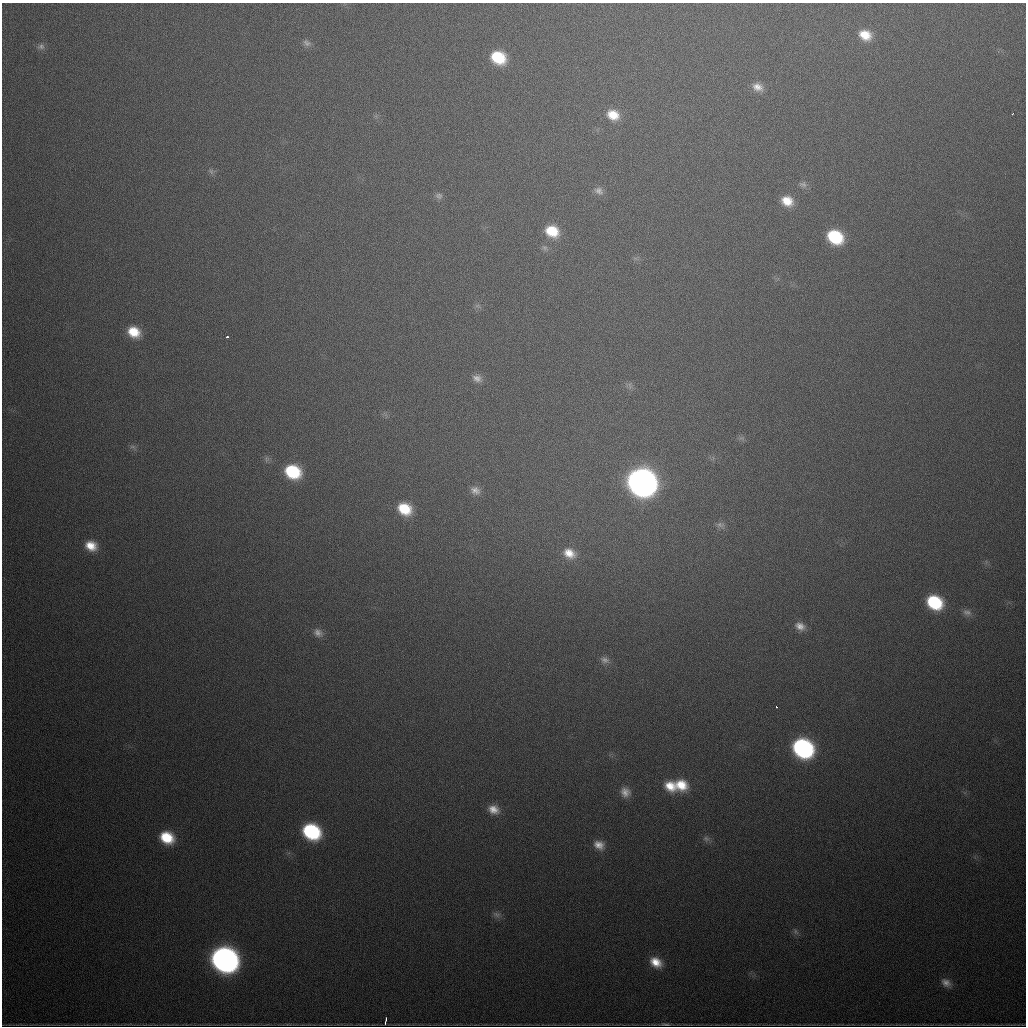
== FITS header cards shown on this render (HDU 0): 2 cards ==
NAXIS1  =                 1024
NAXIS2  =                 1024

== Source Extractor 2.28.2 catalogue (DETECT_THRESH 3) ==
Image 1024 x 1024 px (HDU 0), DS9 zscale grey, 1 PNG px = 1 image px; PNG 1028 x 1028 px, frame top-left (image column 1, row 1024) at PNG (2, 3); no overlay
Background 699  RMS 21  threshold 64.2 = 3 sigma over >= 5 px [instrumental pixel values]
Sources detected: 52; all 52 listed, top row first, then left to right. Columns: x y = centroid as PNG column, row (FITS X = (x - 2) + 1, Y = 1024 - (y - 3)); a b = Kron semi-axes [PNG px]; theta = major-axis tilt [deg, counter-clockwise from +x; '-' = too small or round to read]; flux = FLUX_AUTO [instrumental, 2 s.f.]
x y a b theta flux
865 35 13 10 -25 2.7e+04
307 43 12 8 -28 6.9e+03
41 46 10 9 - 6.3e+03
498 57 14 11 -26 6.6e+04
758 87 14 10 -25 1.3e+04
1012 114 3 3 - 2.0e+03
613 115 15 11 -25 2.9e+04
211 171 9 6 -63 3.7e+03
803 184 11 8 -13 6.3e+03
599 191 13 10 -32 9.1e+03
439 196 10 8 -19 6.0e+03
787 201 14 11 -27 2.7e+04
552 231 15 12 -25 4.5e+04
835 237 14 11 -31 9.3e+04
545 248 9 7 -44 5.1e+03
477 306 9 4 1 3.2e+03
134 332 13 11 -32 3.5e+04
227 337 3 3 - 1.0e+04
477 378 13 9 -23 9.9e+03
630 386 11 5 -73 4.8e+03
742 438 9 4 -5 3.4e+03
132 447 9 4 -8 3.3e+03
293 472 14 12 -25 9.2e+04
642 482 16 14 -29 1.8e+06
475 490 13 10 -29 1.1e+04
404 509 15 12 -29 5.1e+04
720 525 12 8 -9 6.4e+03
91 546 14 11 -22 2.5e+04
569 553 16 12 -24 2.3e+04
934 602 14 11 -31 9.7e+04
967 612 13 8 -15 7.7e+03
800 626 13 9 -23 1.2e+04
318 633 12 9 -35 9.3e+03
605 660 13 9 -16 8.2e+03
776 707 3 2 - 2.9e+03
803 748 15 12 -34 3.5e+05
681 785 16 14 -23 3.6e+04
670 786 15 12 -42 2.7e+04
625 792 13 12 - 1.4e+04
494 809 14 11 -24 1.7e+04
311 832 14 11 -30 1.5e+05
167 837 14 11 -26 4.8e+04
706 839 9 8 - 5.8e+03
599 845 13 10 -26 1.5e+04
497 914 12 7 -20 6.5e+03
796 932 9 7 -55 4.6e+03
224 960 16 14 -30 1.1e+06
656 962 14 11 -33 2.5e+04
946 983 14 9 -35 1.1e+04
386 1019 4 2 - 1.7e+03
385 1023 5 2 - 1.4e+03
665 1024 9 2 -6 2.8e+03